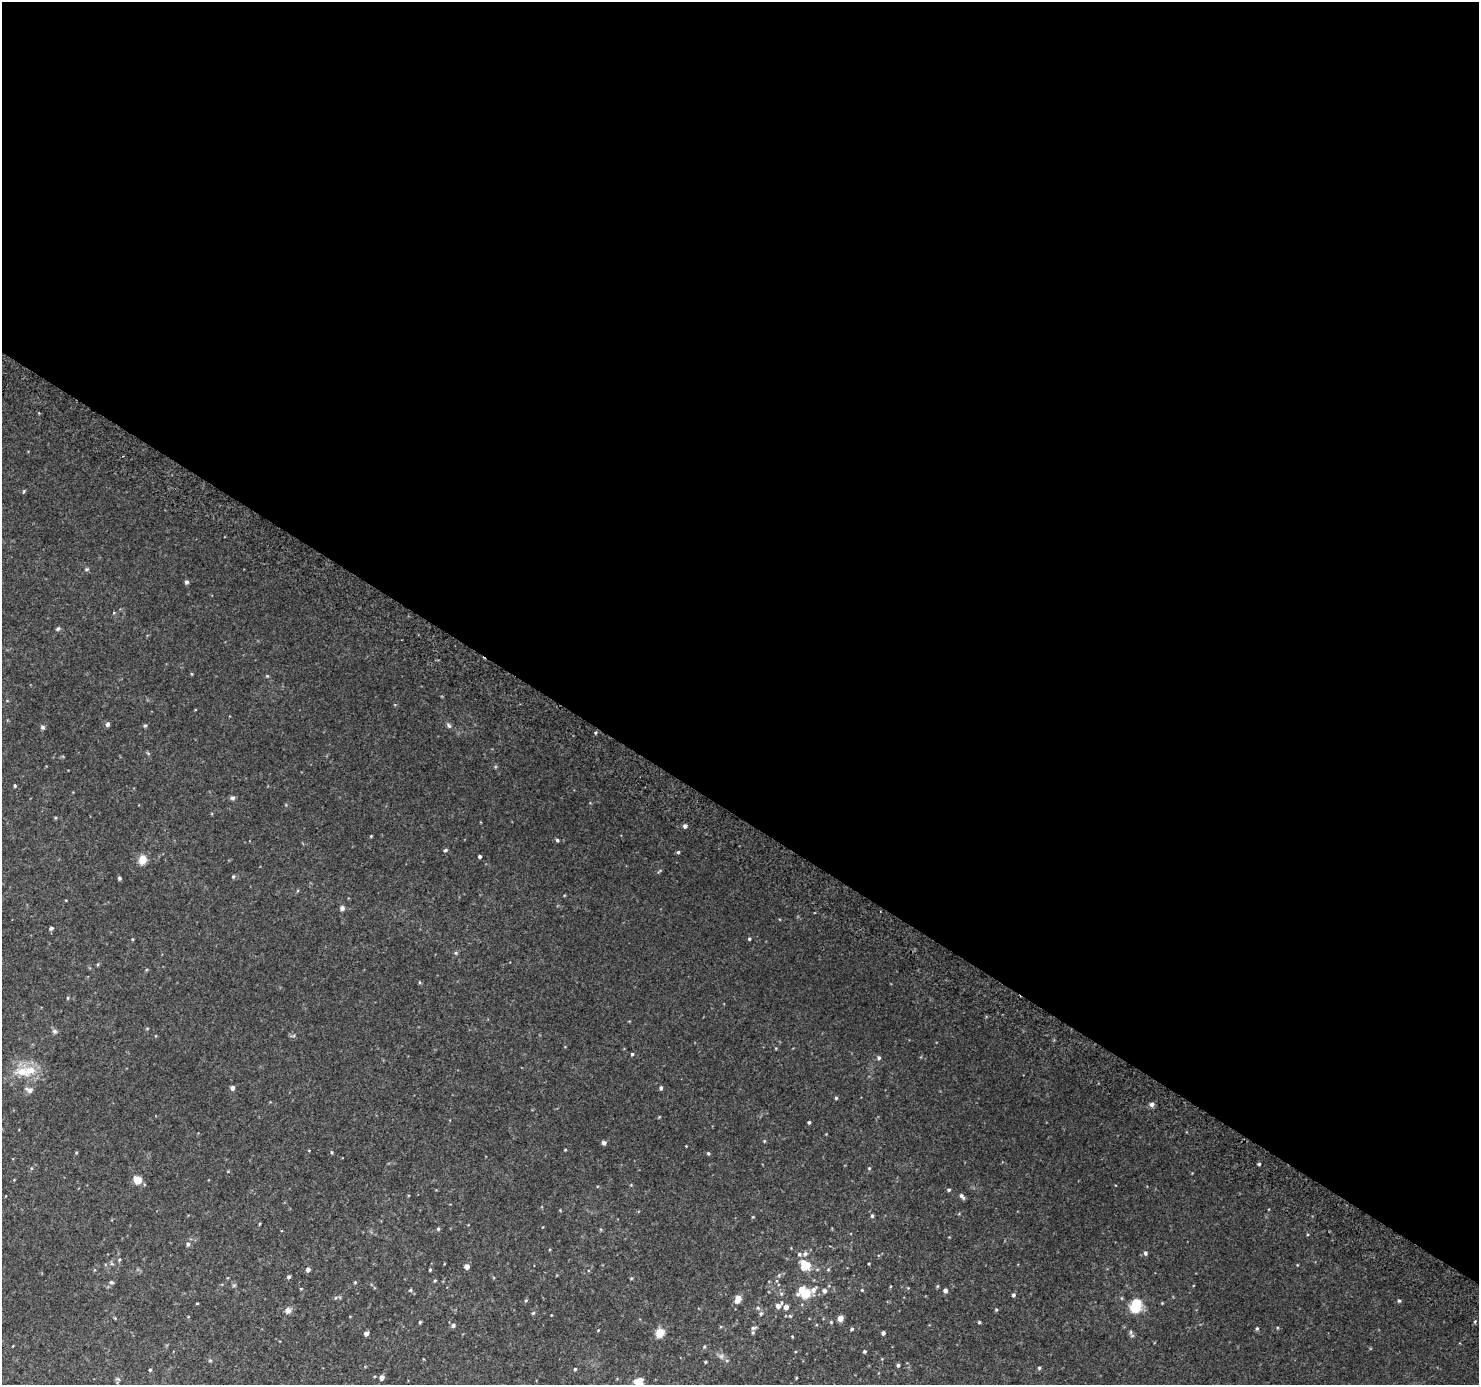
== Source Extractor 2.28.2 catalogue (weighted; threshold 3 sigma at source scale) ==
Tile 3 of 4 x 4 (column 3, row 1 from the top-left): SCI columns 2985-4461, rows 4438-5820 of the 5961 x 6042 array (HDU 1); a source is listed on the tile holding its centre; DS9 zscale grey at full resolution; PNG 1481 x 1387 px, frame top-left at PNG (2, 2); no overlay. Shown black and unused: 59% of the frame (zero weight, under 2 of 3 exposures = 2% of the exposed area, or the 3 px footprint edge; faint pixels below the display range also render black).
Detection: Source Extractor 2.28.2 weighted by HDU 2 'WHT'; one run over the whole footprint, this tile lists its part. Background 0.0747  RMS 0.013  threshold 0.0567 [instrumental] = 3 sigma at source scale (4.5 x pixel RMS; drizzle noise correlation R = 1.50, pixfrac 1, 0.0396/0.0396 arcsec/px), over >= 5 px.
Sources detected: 130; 3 inside a brighter listed object's ellipse — not listed separately; the other 127 listed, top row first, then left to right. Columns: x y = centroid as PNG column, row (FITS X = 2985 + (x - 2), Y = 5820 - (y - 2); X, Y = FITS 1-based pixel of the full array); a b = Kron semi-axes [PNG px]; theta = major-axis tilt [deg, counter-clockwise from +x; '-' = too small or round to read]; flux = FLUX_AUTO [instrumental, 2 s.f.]
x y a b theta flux
24 491 5 4 - 1.4
87 569 6 5 - 1.8
186 582 5 5 - 2.8
58 629 6 4 47 2.1
267 676 4 4 - 1.2
107 724 5 5 - 3.6
145 726 6 4 66 1.7
449 726 7 5 -71 2.7
42 727 6 5 - 2.3
595 733 5 3 - 1.5
15 786 4 3 - 1.7
232 798 7 5 7 2.9
55 818 5 3 - 1.3
685 826 5 4 - 3.9
371 836 4 3 - 1.1
557 840 5 4 - 1.9
445 850 5 4 - 1.8
678 852 4 4 - 2
480 856 3 3 - 2.4
142 859 5 5 - 39
659 871 8 3 44 1.4
233 877 5 4 - 1.7
119 878 4 4 - 2.1
342 908 6 6 - 3.7
51 928 5 4 - 2.6
749 939 4 4 - 1.8
456 953 5 5 - 1.8
98 964 5 4 - 1.4
419 982 5 3 - 1.2
68 998 5 3 - 1.4
147 1029 5 3 - 1.1
54 1031 7 6 - 3.3
156 1036 5 3 - 0.9
632 1054 4 4 - 1.5
879 1058 5 5 - 2.3
30 1070 18 12 31 24
232 1088 4 4 - 5.1
661 1088 4 4 - 2.9
29 1090 10 6 -18 6.2
836 1098 4 4 - 1.6
1152 1104 6 6 - 4
659 1117 4 4 - 1
809 1122 3 3 - 2
764 1141 4 4 - 1.3
604 1143 4 4 - 4.8
686 1146 2 2 - 0.73
309 1150 4 3 - 0.8
565 1150 4 3 - 1
332 1152 5 4 - 1.4
708 1153 4 4 - 1.7
1259 1164 4 3 - 1.8
869 1168 5 4 - 1.3
137 1180 9 8 - 13
949 1190 4 4 - 1.9
962 1196 8 4 -51 3.6
872 1216 5 4 - 2.2
753 1217 4 3 - 0.87
260 1224 4 3 - 1.1
438 1229 5 5 - 1.7
188 1244 6 5 - 3.7
1145 1253 6 5 - 2.6
805 1254 7 6 - 3.7
119 1260 5 5 - 1.6
805 1265 9 8 - 32
1297 1265 4 3 - 0.87
467 1266 4 4 - 7.9
308 1269 4 4 - 4.6
430 1270 4 3 - 1.3
289 1277 4 4 - 2.9
631 1279 5 3 - 1
435 1281 5 4 - 1.5
111 1282 6 4 -15 1.9
355 1282 4 4 - 1.2
234 1285 6 4 19 1.5
301 1289 4 4 - 0.99
802 1289 6 4 48 11
410 1290 4 4 - 1.8
813 1290 10 6 39 6.4
862 1290 5 4 - 1.5
945 1290 4 4 - 4.4
824 1291 5 5 - 4
806 1293 7 5 10 48
781 1294 6 5 - 2.3
1013 1295 5 4 - 2.5
336 1298 5 3 - 1.2
738 1299 10 6 66 9.6
526 1301 5 4 - 1.4
1399 1301 5 4 - 1.8
197 1303 4 2 - 0.96
1162 1303 3 3 - 0.89
778 1306 7 5 43 7
1135 1306 15 12 65 31
786 1307 5 4 - 6.4
758 1308 6 5 - 2.1
288 1310 9 8 - 5
996 1310 5 4 - 1.4
533 1313 6 3 44 1.4
761 1314 6 5 - 2.3
790 1316 4 4 - 1.3
840 1318 5 4 - 12
420 1322 4 3 - 1.4
831 1322 4 4 - 1.1
979 1322 4 4 - 1.4
453 1325 6 5 - 3.3
754 1328 7 4 15 2.6
852 1329 5 4 - 1.9
1257 1329 5 4 - 1.7
598 1330 3 3 - 0.87
753 1332 5 4 - 1.8
1130 1332 9 4 -82 2.6
366 1333 4 4 - 5.3
660 1333 5 5 - 47
883 1333 4 4 - 3.2
792 1336 4 3 - 0.92
704 1346 5 4 - 1.6
864 1351 4 4 - 1.9
721 1356 8 6 0 3.9
210 1360 6 4 0 1.5
705 1362 4 3 - 1.4
898 1365 4 4 - 2.4
1039 1368 4 4 - 1.7
575 1369 4 3 - 1.6
150 1370 4 3 - 1.6
382 1378 5 4 - 6.1
796 1378 5 3 - 0.91
118 1379 7 4 -24 1.9
637 1381 13 7 19 11